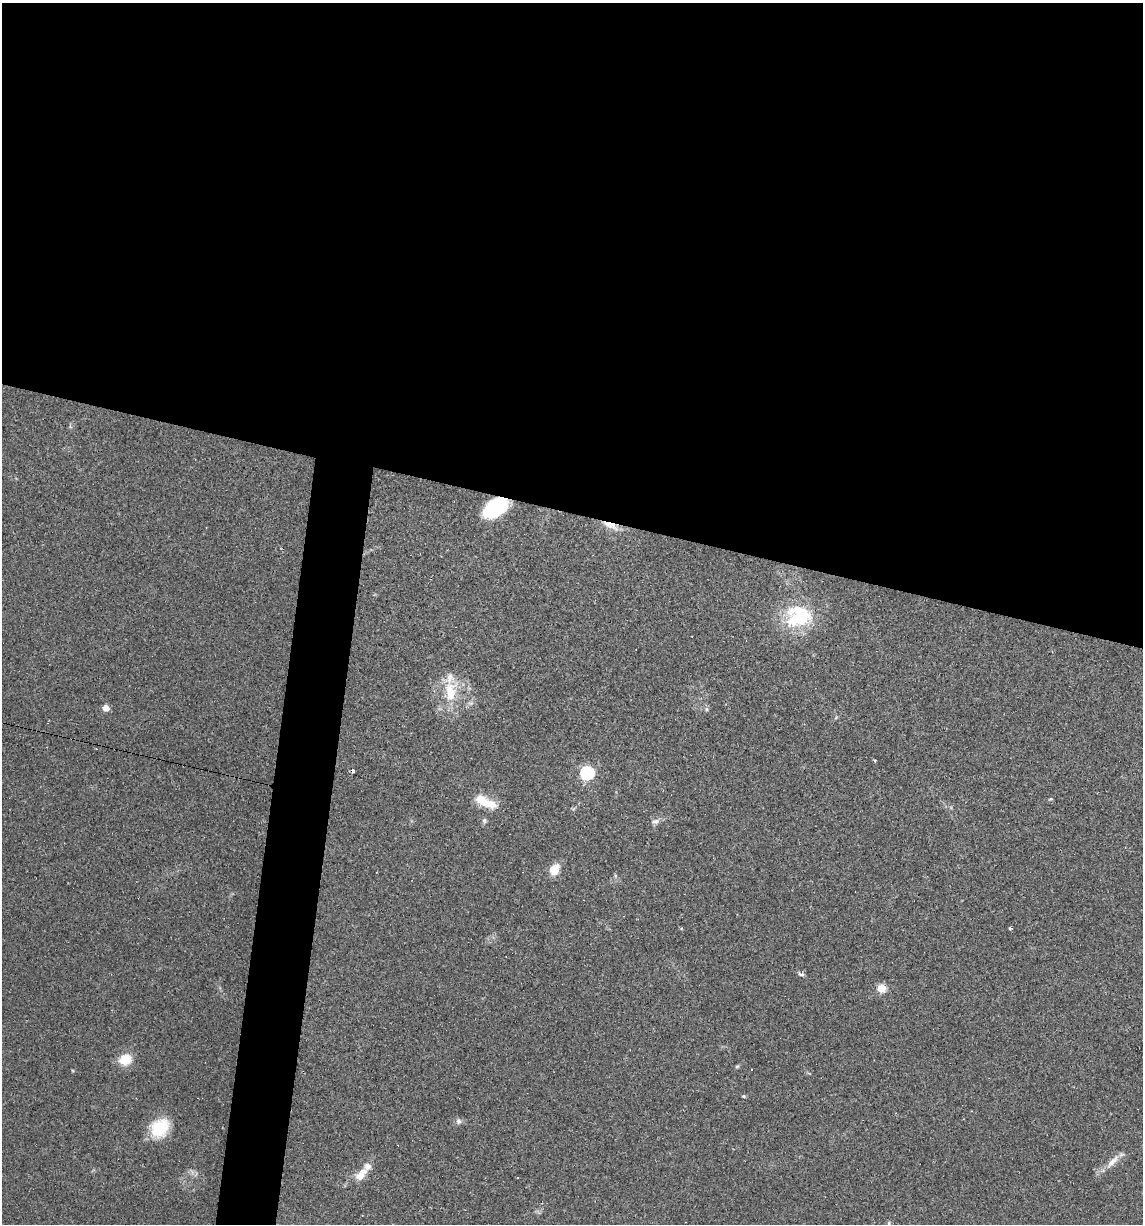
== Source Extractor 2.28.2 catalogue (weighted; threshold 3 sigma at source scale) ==
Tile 3 of 4 x 4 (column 3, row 1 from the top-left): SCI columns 2395-3535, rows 3666-4887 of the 4907 x 4887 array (HDU 1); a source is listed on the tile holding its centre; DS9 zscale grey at full resolution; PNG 1145 x 1226 px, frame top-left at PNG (2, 3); no overlay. Shown black and unused: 45% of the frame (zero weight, under 2 of 3 exposures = <1% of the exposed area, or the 3 px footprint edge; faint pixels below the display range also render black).
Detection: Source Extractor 2.28.2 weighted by HDU 2 'WHT'; one run over the whole footprint, this tile lists its part. Background 0.0519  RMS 0.0065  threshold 0.0294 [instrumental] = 3 sigma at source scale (4.5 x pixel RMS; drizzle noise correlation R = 1.50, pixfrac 1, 0.05/0.05 arcsec/px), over >= 5 px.
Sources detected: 34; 7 cosmic-ray / hot-pixel residue — not listed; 2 inside a brighter listed object's ellipse — not listed separately; the other 25 listed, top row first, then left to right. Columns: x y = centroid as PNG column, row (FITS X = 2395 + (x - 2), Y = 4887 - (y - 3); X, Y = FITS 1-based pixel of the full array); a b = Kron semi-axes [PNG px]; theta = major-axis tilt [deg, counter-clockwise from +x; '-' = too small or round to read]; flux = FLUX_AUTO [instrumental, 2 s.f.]
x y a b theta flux
496 508 26 15 33 40
610 525 26 8 -24 7.9
799 616 32 27 5 43
450 692 31 17 87 23
106 708 5 4 - 9.6
706 709 7 4 -89 1.1
875 760 3 3 - 0.93
587 773 6 6 - 110
1051 799 5 4 - 0.74
484 801 31 10 -23 15
484 821 7 6 - 1.4
655 821 11 6 7 2.6
554 869 13 9 60 9.5
1010 928 4 4 - 0.8
801 974 9 5 -9 1.5
882 988 9 9 - 6.8
125 1059 17 14 30 12
737 1066 6 4 29 0.9
752 1069 3 3 - 1.2
743 1096 5 4 - 0.72
459 1121 8 7 - 2.1
160 1128 22 18 50 24
1112 1161 26 7 49 6.7
360 1175 21 10 47 8.9
888 1224 9 3 79 1.1
Overlapping masked pixels (flux is a lower limit): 2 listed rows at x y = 496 508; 610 525
Isophote crosses this tile's border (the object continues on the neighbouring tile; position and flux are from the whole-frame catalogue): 1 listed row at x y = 888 1224